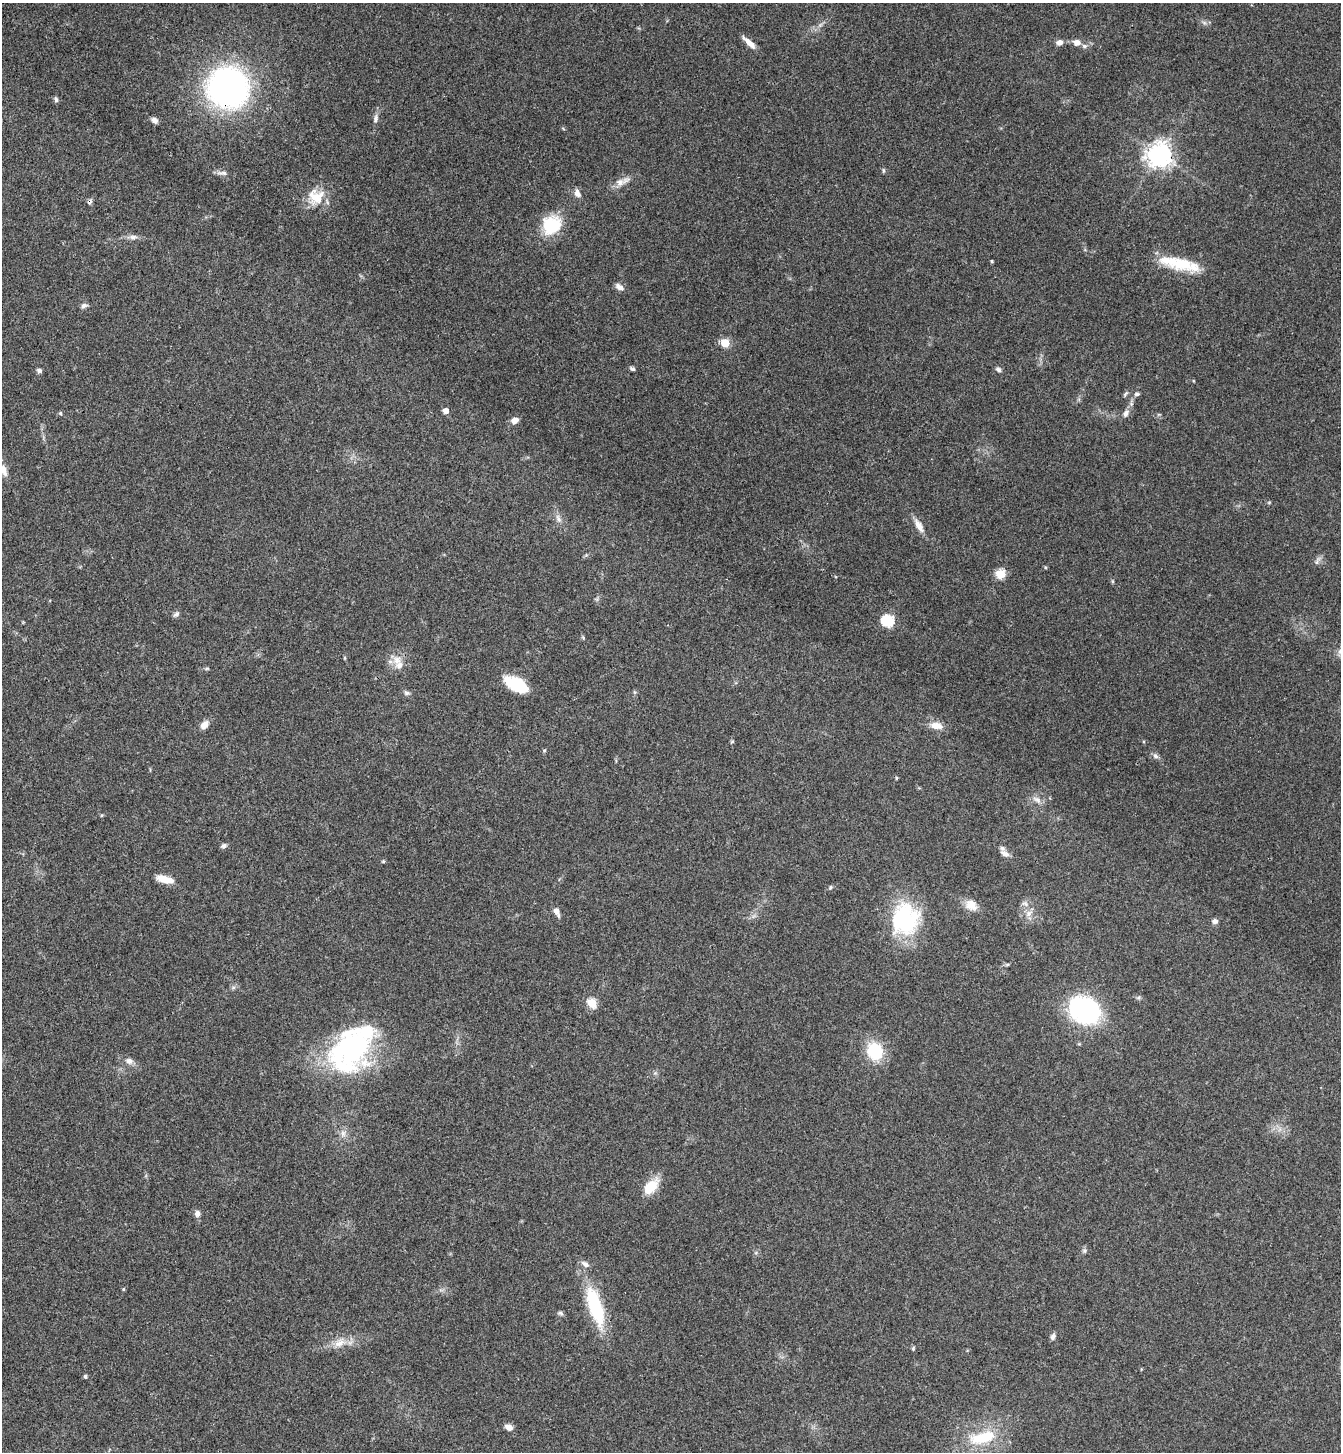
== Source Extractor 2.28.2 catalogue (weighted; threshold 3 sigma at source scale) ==
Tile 11 of 4 x 4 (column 3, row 3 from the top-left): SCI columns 3017-4355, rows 1485-2934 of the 5893 x 5870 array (HDU 1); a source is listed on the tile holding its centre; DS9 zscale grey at full resolution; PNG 1343 x 1454 px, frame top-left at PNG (2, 3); no overlay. Shown black and unused: <1% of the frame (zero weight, under 3 of 4 exposures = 6% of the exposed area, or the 3 px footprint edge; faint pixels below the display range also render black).
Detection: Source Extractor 2.28.2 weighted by HDU 2 'WHT'; one run over the whole footprint, this tile lists its part. Background 0.063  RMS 0.0054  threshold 0.0245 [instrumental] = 3 sigma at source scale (4.5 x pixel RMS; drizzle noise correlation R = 1.50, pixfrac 1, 0.05/0.05 arcsec/px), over >= 5 px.
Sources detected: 85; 1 cosmic-ray / hot-pixel residue — not listed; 6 inside a brighter listed object's ellipse — not listed separately; the other 78 listed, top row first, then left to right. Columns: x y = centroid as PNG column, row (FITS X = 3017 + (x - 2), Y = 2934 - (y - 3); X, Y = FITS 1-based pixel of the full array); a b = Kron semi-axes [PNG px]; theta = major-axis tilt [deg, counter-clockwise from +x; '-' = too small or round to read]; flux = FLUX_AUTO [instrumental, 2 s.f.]
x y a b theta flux
1060 42 8 7 - 2.6
749 43 18 5 -43 4.4
1077 43 8 6 -8 3.6
1084 46 7 6 - 1.5
228 88 31 29 -24 200
56 99 6 5 - 1.2
376 118 12 6 75 2.2
154 120 7 5 -42 2.5
1159 155 8 8 - 530
883 170 6 4 -71 0.74
223 173 14 5 -2 2.3
620 182 15 10 33 4.7
577 193 11 8 -67 2.7
316 197 22 21 - 13
551 225 23 20 51 22
133 237 13 6 3 2.4
992 261 3 3 - 0.67
1182 264 33 20 0 17
619 287 12 7 -34 2.7
84 306 8 6 20 1.7
725 343 5 5 - 20
632 369 7 5 -21 1.1
998 369 8 5 -35 1.4
39 370 6 5 - 1.4
1125 394 8 4 55 0.91
1137 394 7 5 2 1.2
446 411 5 5 - 4.1
60 413 5 5 - 0.84
1126 414 10 6 68 2.3
514 420 8 6 28 3.9
3 470 14 9 -67 4.6
558 518 14 5 -66 2.5
919 525 20 8 -59 4.6
1317 561 12 4 66 1.6
1000 574 5 5 - 25
176 614 9 6 39 1.4
887 621 6 6 - 62
583 638 5 5 - 0.7
397 660 14 12 55 6
207 668 6 4 19 0.68
516 684 22 11 -28 27
407 693 9 6 -27 1.4
204 725 10 7 53 4.4
936 726 13 8 -7 5.7
732 741 6 4 20 0.58
1155 756 8 6 -19 1.6
896 778 4 3 - 0.59
1037 799 12 7 -29 2.7
224 846 7 6 - 1.5
1005 854 12 7 -31 2.6
383 861 5 4 - 0.58
164 879 19 7 -12 7.5
830 887 6 5 - 0.88
1025 904 10 5 -16 1.8
971 905 17 13 -33 6
557 912 12 6 -68 3
1029 913 11 7 46 3.2
905 919 37 31 80 52
1215 921 7 6 - 2
233 988 7 4 19 1
592 1003 5 5 - 28
1084 1010 35 26 -34 67
350 1048 56 42 58 97
875 1051 18 15 -74 24
129 1061 10 8 -16 2.9
343 1133 10 6 -64 2.3
651 1187 21 12 47 12
197 1214 7 6 - 2.6
1084 1250 7 6 - 1.2
123 1289 4 4 - 0.63
595 1307 50 16 -73 37
560 1313 7 5 -17 1.1
1053 1337 9 6 73 1.6
339 1343 17 10 29 6.2
913 1348 6 4 72 0.7
85 1376 5 4 - 0.85
509 1427 8 6 -24 3.7
983 1437 34 13 14 22
Overlapping masked pixels (flux is a lower limit): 2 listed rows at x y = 228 88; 1159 155
Isophote crosses this tile's border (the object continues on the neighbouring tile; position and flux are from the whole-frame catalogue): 1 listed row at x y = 3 470